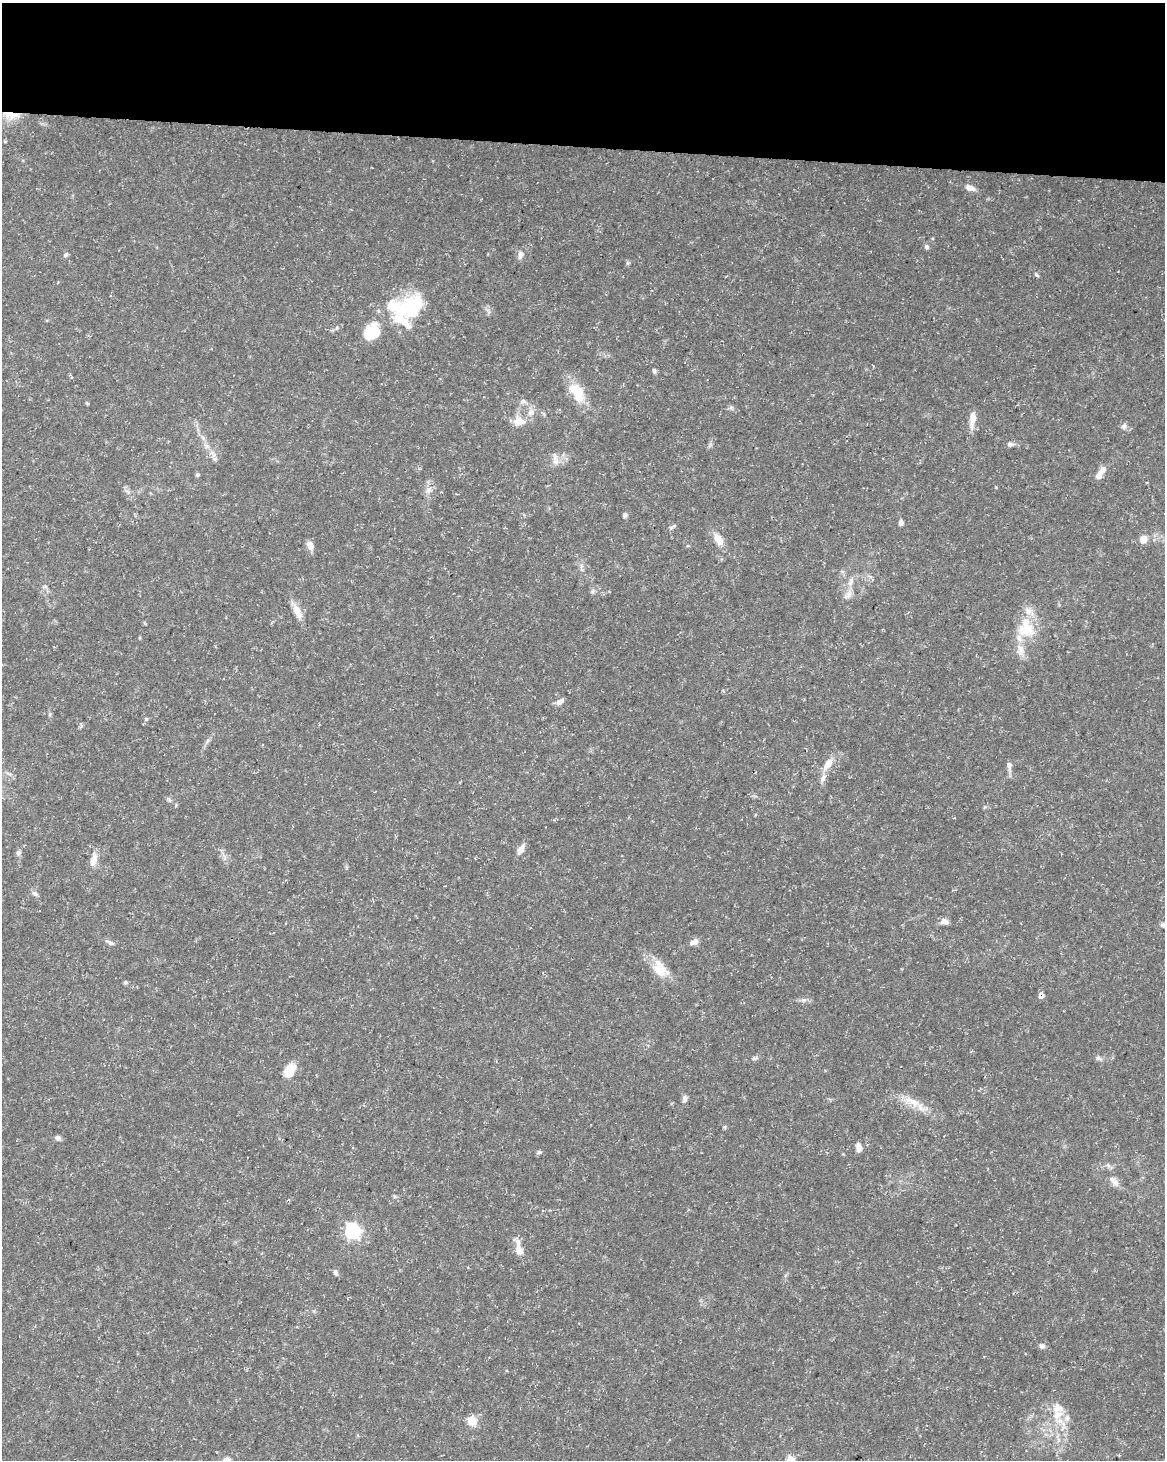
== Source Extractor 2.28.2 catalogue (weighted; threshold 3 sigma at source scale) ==
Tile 3 of 4 x 3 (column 3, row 1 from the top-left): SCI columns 2328-3490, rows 3143-4600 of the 4663 x 4883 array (HDU 1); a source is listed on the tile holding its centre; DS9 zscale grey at full resolution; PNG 1167 x 1462 px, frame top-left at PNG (2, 3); no overlay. Shown black and unused: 10% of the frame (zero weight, under 3 of 5 exposures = <1% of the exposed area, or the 3 px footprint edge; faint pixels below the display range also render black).
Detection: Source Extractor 2.28.2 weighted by HDU 2 'WHT'; one run over the whole footprint, this tile lists its part. Background 0.031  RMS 0.0025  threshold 0.0113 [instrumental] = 3 sigma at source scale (4.5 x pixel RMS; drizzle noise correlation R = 1.50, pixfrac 1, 0.0396/0.0396 arcsec/px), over >= 5 px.
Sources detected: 83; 1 inside a brighter object's white glare — not listed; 11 inside a brighter listed object's ellipse — not listed separately; the other 71 listed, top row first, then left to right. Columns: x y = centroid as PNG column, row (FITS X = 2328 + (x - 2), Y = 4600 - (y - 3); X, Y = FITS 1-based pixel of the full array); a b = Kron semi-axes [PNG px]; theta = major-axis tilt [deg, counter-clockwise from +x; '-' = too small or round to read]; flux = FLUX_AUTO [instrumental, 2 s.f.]
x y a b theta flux
11 115 21 9 -6 4
970 188 11 6 -18 1.8
926 247 7 6 - 0.6
66 255 7 5 47 0.56
521 255 11 7 66 1.3
628 263 6 5 - 0.4
1037 275 7 4 -53 0.42
410 309 39 24 46 24
372 332 21 16 58 7.4
654 370 7 5 -59 0.49
576 390 31 15 -47 6.2
523 401 8 7 - 0.85
87 403 5 3 - 0.26
531 412 10 9 - 1.7
973 419 22 7 83 2.9
519 421 17 11 -3 3
1124 426 9 6 44 0.79
1010 444 9 7 -2 0.79
206 446 13 5 -40 1.3
214 455 7 7 - 0.95
555 459 19 7 -83 1.6
1102 470 11 8 53 1.5
197 475 5 5 - 0.43
428 490 12 7 59 1.5
625 515 6 5 - 0.66
901 523 6 5 - 0.98
673 526 12 4 30 0.55
718 539 15 9 -62 2.9
1143 539 10 8 46 2.1
310 545 10 7 -65 1.9
45 586 8 3 19 0.37
593 591 7 4 71 0.45
848 594 15 6 80 1.7
297 612 22 9 -65 2.8
1027 630 25 19 -14 8
1020 650 19 8 -72 2.5
560 701 12 6 34 1.1
146 719 5 5 - 0.38
207 741 7 4 71 0.5
828 764 18 9 56 2.9
1009 766 15 6 -82 1.1
169 800 7 4 -89 0.46
519 849 14 7 87 1.2
18 853 7 7 - 0.7
93 859 18 8 77 2.4
35 894 9 5 -43 0.72
944 921 12 7 -9 1.2
1163 925 7 6 - 0.72
694 942 11 7 23 1.3
110 943 15 4 -24 0.78
660 969 20 14 -56 5.7
125 982 6 4 -15 0.44
1041 995 6 6 - 1.2
804 1000 8 6 3 0.79
754 1058 9 4 21 0.51
1098 1058 8 6 -15 0.69
290 1071 19 12 66 3.9
685 1099 10 6 80 0.8
914 1102 19 13 -22 4
725 1127 6 4 -90 0.33
58 1138 8 6 -17 0.73
858 1148 9 6 -85 1.6
539 1152 7 5 9 0.46
1108 1165 9 5 -63 0.64
1114 1182 17 7 -51 1.7
352 1231 6 6 - 61
519 1248 23 8 -80 2.7
335 1272 8 5 -72 0.67
1042 1346 7 7 - 0.8
1057 1414 18 12 27 3.8
472 1421 11 10 - 3.2
Overlapping masked pixels (flux is a lower limit): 2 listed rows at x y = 11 115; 1041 995
Isophote crosses this tile's border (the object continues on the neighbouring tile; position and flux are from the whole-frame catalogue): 1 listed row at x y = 1163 925